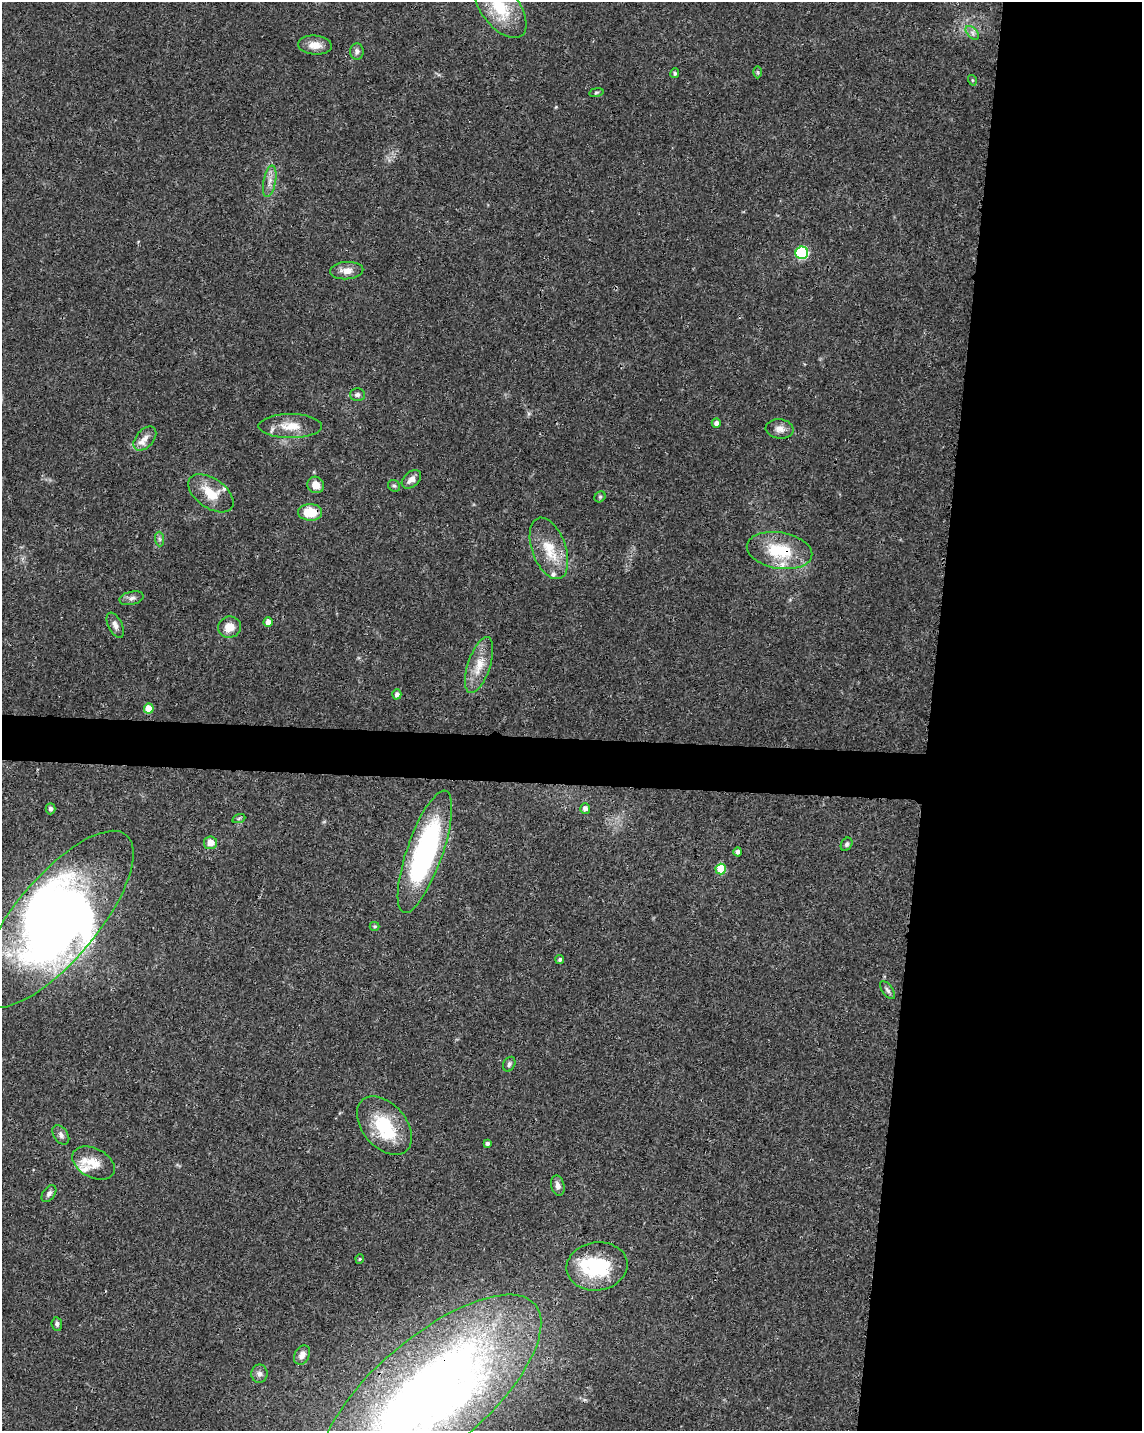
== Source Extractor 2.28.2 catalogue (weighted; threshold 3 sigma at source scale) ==
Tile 8 of 4 x 3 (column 4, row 2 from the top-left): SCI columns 3425-4564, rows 1661-3089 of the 4572 x 4802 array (HDU 1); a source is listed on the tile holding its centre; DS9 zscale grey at full resolution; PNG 1144 x 1433 px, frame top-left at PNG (2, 2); each listed source drawn as its Kron ellipse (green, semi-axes under 4 px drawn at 4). Shown black and unused: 21% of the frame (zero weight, under 3 of 4 exposures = <1% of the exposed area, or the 3 px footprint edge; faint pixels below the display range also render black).
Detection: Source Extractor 2.28.2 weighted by HDU 2 'WHT'; one run over the whole footprint, this tile lists its part. Background 0.0366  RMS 0.0033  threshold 0.015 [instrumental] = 3 sigma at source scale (4.5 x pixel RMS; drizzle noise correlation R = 1.50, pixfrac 1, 0.0396/0.0396 arcsec/px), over >= 5 px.
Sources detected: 69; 6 inside a brighter object's white glare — neither listed nor drawn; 6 inside a brighter listed object's ellipse — not listed separately; the other 57 listed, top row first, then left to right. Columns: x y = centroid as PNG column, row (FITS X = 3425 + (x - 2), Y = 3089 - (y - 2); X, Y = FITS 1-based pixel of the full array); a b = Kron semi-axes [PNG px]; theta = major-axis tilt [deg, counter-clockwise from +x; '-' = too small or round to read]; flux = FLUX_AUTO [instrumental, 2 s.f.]
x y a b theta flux
500 8 35 19 -52 14
972 33 8 5 -46 1.1
315 45 17 9 -4 3.5
357 51 8 7 - 1.1
758 72 6 4 -89 0.48
675 73 5 4 - 0.6
972 80 5 3 - 0.34
596 92 7 3 9 0.44
270 181 16 6 79 2.3
802 253 6 6 - 38
347 271 16 8 4 3
357 395 7 6 - 0.9
716 423 4 4 - 1.4
290 426 32 12 0 6.3
780 429 14 9 -5 2.4
145 439 14 8 48 2.7
411 479 11 7 42 2
316 485 8 8 - 3.5
394 486 6 5 - 0.62
211 493 26 14 -35 8.1
600 497 6 5 - 0.55
310 512 12 8 0 8.4
159 539 7 4 -89 0.75
549 548 32 17 -70 9.5
779 550 33 18 -10 16
132 598 12 6 13 1.4
268 622 5 4 - 2.4
115 625 14 7 -64 1.7
229 627 11 10 - 4.1
479 665 29 11 72 6.6
397 694 5 4 - 1.2
149 709 5 5 - 7.4
585 808 5 5 - 1.5
50 809 5 5 - 1.1
239 818 7 4 19 0.52
210 843 6 6 - 3.3
847 844 7 5 58 0.79
425 852 64 18 71 66
738 852 4 4 - 1.2
721 869 5 5 - 11
56 919 110 41 50 190
375 926 5 4 - 0.41
560 959 4 4 - 0.64
888 990 10 5 -53 0.97
509 1064 8 5 61 0.96
384 1126 34 22 -50 17
61 1135 11 7 -56 1.4
487 1143 4 4 - 0.73
93 1163 23 14 -27 5.3
558 1186 10 6 -77 1.7
49 1194 9 5 53 1.1
360 1259 4 4 - 0.38
597 1266 31 24 8 23
57 1324 7 5 -82 0.78
302 1355 10 7 62 2.3
259 1374 9 8 - 1.3
430 1394 138 56 40 350
Overlapping masked pixels (flux is a lower limit): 3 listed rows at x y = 310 512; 779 550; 430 1394
Isophote crosses this tile's border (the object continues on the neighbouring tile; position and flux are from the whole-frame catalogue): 2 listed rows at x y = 500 8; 430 1394